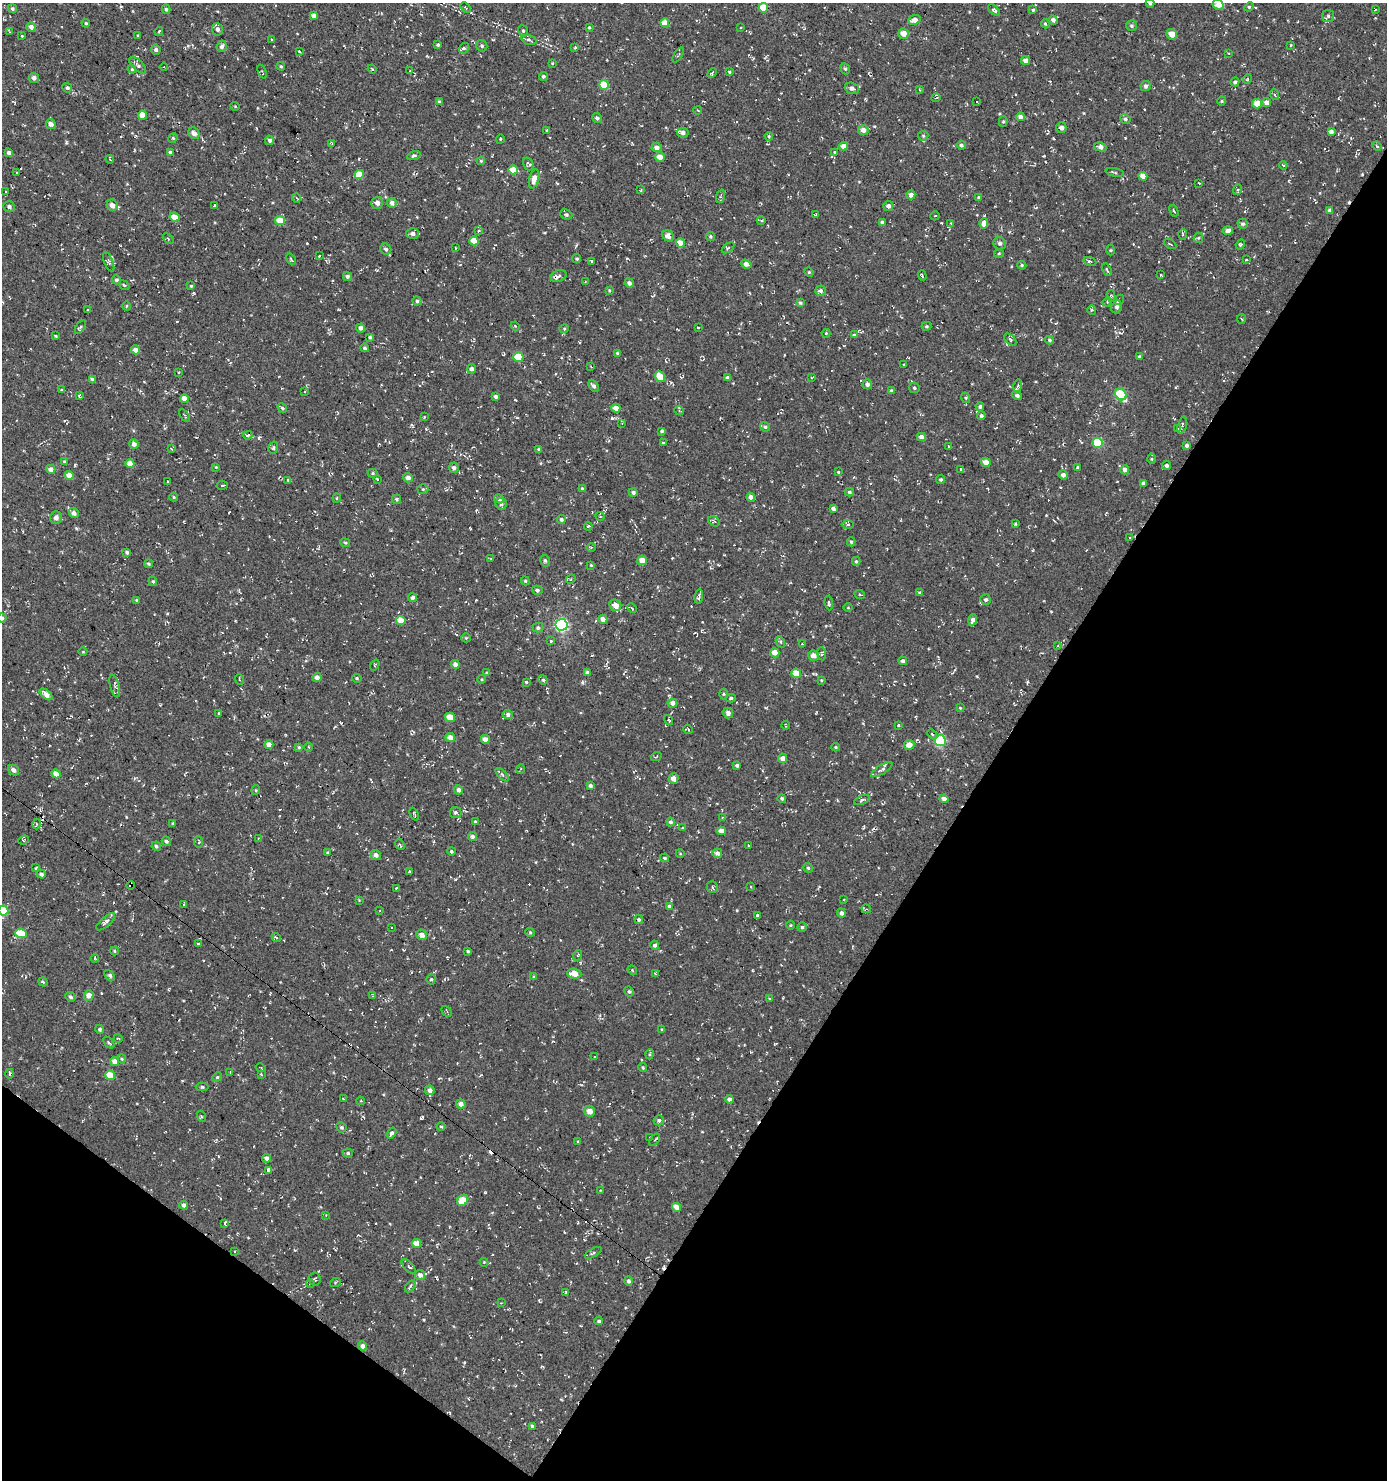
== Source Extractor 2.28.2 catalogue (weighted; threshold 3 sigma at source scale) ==
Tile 15 of 4 x 4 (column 3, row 4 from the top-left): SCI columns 3021-4405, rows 1-1478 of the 5972 x 5915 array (HDU 1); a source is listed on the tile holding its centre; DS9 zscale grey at full resolution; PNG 1389 x 1482 px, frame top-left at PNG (2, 3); each listed source drawn as its Kron ellipse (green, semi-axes under 4 px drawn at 4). Shown black and unused: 33% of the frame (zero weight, under 3 of 4 exposures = <1% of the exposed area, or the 3 px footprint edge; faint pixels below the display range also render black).
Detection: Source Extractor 2.28.2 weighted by HDU 2 'WHT'; one run over the whole footprint, this tile lists its part. Background 0.0031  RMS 0.0053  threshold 0.024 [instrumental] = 3 sigma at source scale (4.5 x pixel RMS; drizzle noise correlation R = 1.50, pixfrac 1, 0.0396/0.0396 arcsec/px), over >= 5 px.
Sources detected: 570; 34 cosmic-ray / hot-pixel residue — neither listed nor drawn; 3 inside a brighter listed object's ellipse — not listed separately; of the other 533, all 500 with FLUX_AUTO >= 0.393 (the completeness limit of this list) listed and drawn (33 fainter detections not listed), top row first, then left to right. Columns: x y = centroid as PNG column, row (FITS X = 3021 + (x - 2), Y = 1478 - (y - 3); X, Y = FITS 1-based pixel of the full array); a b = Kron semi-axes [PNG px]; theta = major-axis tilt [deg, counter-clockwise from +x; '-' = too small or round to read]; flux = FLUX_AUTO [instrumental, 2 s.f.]
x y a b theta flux
1150 3 4 4 - 0.65
1218 5 6 5 - 3
1249 7 5 4 - 0.67
12 8 5 4 - 0.96
465 8 6 4 -45 0.7
763 8 5 4 - 11
166 9 5 4 - 0.91
1376 9 3 2 - 0.48
994 10 7 4 -42 1.4
1033 10 4 4 - 0.7
314 16 4 4 - 2.3
1328 16 6 6 - 1.3
914 20 6 4 23 3.2
1053 20 5 4 - 1.5
86 23 4 3 - 0.63
665 23 4 4 - 5.7
1045 24 5 4 - 0.65
1132 26 5 5 - 1.1
31 27 5 4 - 2.4
589 27 4 4 - 0.57
741 28 3 2 - 0.43
217 29 6 5 - 1.8
523 31 6 4 -68 0.97
10 32 4 2 - 0.55
159 32 4 3 - 0.71
903 33 5 5 - 4
1172 34 5 5 - 4.1
22 36 3 3 - 0.77
138 36 3 2 - 0.77
272 40 3 2 - 0.48
529 40 8 4 -18 1.3
438 45 4 3 - 0.76
1291 45 4 2 - 0.4
222 46 5 5 - 1.7
482 46 6 5 - 0.97
464 48 5 5 - 1.1
575 48 4 3 - 0.5
156 50 5 5 - 1.1
299 52 4 3 - 0.65
1229 53 3 2 - 0.45
678 55 8 2 59 0.53
1025 61 4 4 - 3.2
552 63 3 3 - 0.44
138 65 11 5 -45 1.5
281 66 4 3 - 0.61
164 67 4 3 - 0.47
132 69 4 3 - 0.52
372 69 4 4 - 0.7
845 69 6 4 -66 0.84
410 71 4 3 - 0.52
262 72 7 3 -68 0.52
729 72 4 3 - 0.5
712 73 5 3 - 0.58
543 76 4 4 - 0.99
34 78 5 5 - 2
1247 79 5 3 - 0.48
1235 82 4 4 - 1.3
604 85 5 4 - 14
1146 86 5 5 - 1.5
67 88 5 4 - 1.1
852 88 7 5 -19 1.9
920 90 4 3 - 0.41
1275 95 5 3 - 0.58
936 98 5 3 - 0.51
1222 101 4 4 - 0.61
439 102 3 3 - 0.99
976 102 3 3 - 1.6
1266 102 4 4 - 2.7
1257 104 5 4 - 4.4
235 106 4 3 - 0.39
698 111 4 2 - 0.41
142 115 4 4 - 6
1020 117 4 4 - 2
597 118 5 4 - 1.2
1125 119 5 4 - 1.1
1003 122 5 4 - 0.7
51 124 5 4 - 2.6
1061 128 5 5 - 2.2
547 130 3 3 - 0.48
863 130 5 5 - 3
1331 132 4 3 - 2.1
194 133 6 5 - 2.8
683 133 6 5 - 2.3
769 136 4 3 - 0.59
923 136 5 5 - 0.66
173 138 5 4 - 0.75
500 139 4 3 - 0.47
270 140 5 4 - 1.3
332 144 3 2 - 0.44
961 145 4 4 - 1.3
843 146 4 4 - 3.3
1377 146 5 3 - 0.71
657 147 5 4 - 2.8
1100 147 6 4 -12 2.4
170 152 3 3 - 0.86
835 152 3 2 - 0.43
9 153 4 4 - 1.9
414 156 7 4 19 0.85
660 157 5 4 - 4.5
110 159 4 2 - 0.62
481 161 4 4 - 0.58
529 164 7 4 -60 1.2
1283 165 4 2 - 0.51
513 170 5 4 - 7.6
17 172 3 3 - 1
1115 172 9 3 -11 0.68
359 175 4 4 - 9.2
1143 176 4 4 - 4.6
534 179 9 5 75 4.5
1199 183 3 2 - 0.66
641 190 3 3 - 0.45
1237 190 5 3 - 0.54
6 192 3 2 - 0.48
911 195 4 4 - 2.5
721 196 7 4 72 0.83
979 197 4 2 - 0.46
296 198 4 3 - 0.53
377 203 6 6 - 2.6
392 203 5 5 - 2.3
112 205 6 5 - 3.1
214 206 4 3 - 0.93
888 206 5 5 - 2.1
9 207 6 5 - 1.4
1330 210 4 4 - 2
1174 211 6 2 -61 0.55
566 214 6 5 - 0.95
815 215 4 3 - 0.69
935 216 5 4 - 0.66
174 217 5 4 - 5.9
280 220 5 4 - 7.6
761 221 4 3 - 0.63
882 222 4 4 - 1.2
951 223 3 3 - 0.63
984 224 5 4 - 3.2
1243 224 5 5 - 1
1228 230 5 4 - 2.8
479 231 4 3 - 0.79
413 233 6 5 - 1.8
1183 234 5 3 - 0.72
668 236 6 5 - 2.8
710 236 4 4 - 0.74
1198 238 5 4 - 0.74
168 239 6 2 -43 0.51
474 241 4 4 - 7
680 243 5 4 - 5.5
1000 243 6 6 - 1.4
1170 244 7 2 -31 0.63
1240 244 5 3 - 0.9
455 248 3 2 - 0.51
728 248 7 3 36 0.73
386 249 6 5 - 1.1
1111 250 5 3 - 0.52
999 253 5 4 - 0.67
320 255 3 2 - 0.52
291 259 6 3 -55 0.58
577 259 4 4 - 0.79
1246 260 3 2 - 0.43
592 261 4 3 - 0.74
1090 261 6 3 -23 0.87
109 262 10 4 -68 1.2
746 264 5 4 - 2.9
1022 265 4 4 - 0.66
1107 270 7 3 -60 0.55
809 272 5 4 - 0.65
1161 275 3 3 - 0.64
347 276 4 4 - 1.3
559 276 8 5 20 1.6
922 276 5 2 - 0.87
116 280 4 4 - 1
585 282 3 2 - 0.4
629 283 5 4 - 1.7
124 285 6 3 -36 0.62
191 286 3 3 - 0.54
609 291 4 3 - 0.56
820 291 5 5 - 1.4
1111 296 6 4 -78 0.73
1119 300 5 4 - 0.86
417 301 4 4 - 0.91
1107 302 5 4 - 0.53
800 303 4 3 - 0.89
126 306 5 3 - 0.48
1117 307 7 5 67 1.9
88 310 4 3 - 0.51
1092 310 5 4 - 0.63
1241 319 5 3 - 0.58
515 326 5 3 - 0.52
926 326 5 4 - 0.66
81 327 8 4 58 0.95
698 327 3 2 - 0.44
361 328 4 4 - 2.2
564 329 4 4 - 0.58
826 333 4 4 - 0.55
854 335 4 4 - 0.9
56 336 4 3 - 0.58
370 337 3 3 - 0.76
1010 340 7 4 -44 0.91
1050 340 4 4 - 0.84
365 348 4 4 - 1.1
135 350 4 4 - 2.7
617 353 4 4 - 0.63
518 357 5 5 - 16
1139 357 3 3 - 0.95
904 364 3 2 - 0.43
591 367 4 2 - 0.45
472 369 5 4 - 1.8
179 372 3 2 - 0.47
660 377 5 4 - 8.6
728 378 4 4 - 1.9
811 378 4 2 - 0.45
92 379 3 3 - 0.77
867 384 5 4 - 1.9
593 386 6 4 -52 1.5
1018 386 6 3 80 0.83
914 388 5 5 - 0.98
62 390 3 3 - 0.49
891 390 4 4 - 0.59
305 391 3 2 - 0.41
1121 394 6 5 - 32
80 395 3 2 - 0.72
1017 395 5 4 - 1
496 396 4 4 - 1.1
184 398 4 4 - 4.5
966 398 5 3 - 0.63
980 406 4 4 - 0.98
282 408 5 4 - 0.75
616 408 4 4 - 4.1
679 411 5 3 - 0.53
185 416 7 2 -55 0.56
981 416 4 4 - 1.2
424 417 3 2 - 0.45
622 423 3 3 - 0.42
1182 425 9 4 75 0.99
765 427 5 4 - 0.81
1178 429 4 3 - 0.57
662 431 4 3 - 0.94
248 435 4 3 - 0.64
921 437 4 4 - 3.3
663 443 3 3 - 0.56
1098 443 5 5 - 26
134 444 4 4 - 2.6
1187 445 3 3 - 1.2
948 446 3 2 - 0.48
273 448 6 4 73 0.92
171 449 4 3 - 0.52
539 449 3 3 - 0.99
1152 459 5 3 - 0.58
64 461 4 3 - 0.55
986 462 5 4 - 3.8
130 464 4 4 - 6.3
1167 465 4 4 - 1.2
216 467 4 4 - 0.45
1077 467 3 3 - 0.5
454 468 5 4 - 1.8
51 469 5 4 - 2.3
961 469 4 3 - 16
1125 470 4 4 - 2.1
838 472 3 3 - 0.5
373 473 5 4 - 0.66
69 475 4 4 - 4.8
1063 475 5 4 - 1.8
408 478 5 4 - 2.3
377 479 3 3 - 0.71
941 479 5 4 - 0.8
288 480 4 3 - 0.56
168 482 4 2 - 0.52
1143 483 4 3 - 1
222 485 6 3 9 0.7
423 489 5 5 - 0.66
582 489 4 4 - 0.83
633 492 4 4 - 1.5
849 492 5 4 - 0.91
174 497 4 4 - 0.57
751 497 4 4 - 2.8
337 498 4 4 - 0.59
396 499 4 4 - 0.92
499 499 5 4 - 1.6
501 504 6 5 - 1.2
833 509 4 3 - 1.4
74 513 5 5 - 2.2
600 516 4 3 - 0.43
56 518 6 5 - 2.1
561 519 4 4 - 1.2
714 521 6 4 -30 0.82
848 524 6 4 1 1
1015 524 4 3 - 0.55
588 526 4 3 - 0.52
1130 538 3 2 - 0.41
851 542 4 4 - 0.74
345 543 5 3 - 0.62
591 547 5 3 - 0.53
127 552 4 3 - 1.1
491 558 4 2 - 0.42
642 560 5 4 - 5
545 561 6 4 -75 0.86
856 561 4 4 - 0.74
148 564 4 4 - 0.71
591 565 4 4 - 0.43
571 579 5 4 - 0.64
153 581 5 4 - 0.74
525 581 4 3 - 0.66
537 590 5 4 - 1.2
920 593 4 4 - 0.79
860 595 5 3 - 0.61
699 596 7 3 79 1.2
412 598 4 4 - 1.3
986 599 5 5 - 1.3
137 600 4 3 - 0.54
829 603 7 4 -84 1
615 605 6 5 - 4.4
848 607 5 3 - 0.41
632 608 5 3 - 0.6
2 618 5 4 - 1.1
603 619 4 4 - 2.8
973 620 5 4 - 2.3
401 621 5 4 - 6
561 625 6 6 - 89
538 628 5 5 - 1.2
466 638 5 4 - 0.58
551 641 4 3 - 1.1
780 642 6 4 -61 0.76
802 644 3 2 - 0.4
1057 646 4 2 - 0.39
83 652 4 3 - 0.4
775 653 5 4 - 4.7
822 654 7 4 -83 0.91
813 655 5 5 - 3.7
903 661 4 4 - 1.4
455 664 4 4 - 2.4
375 665 6 3 55 0.48
587 672 4 4 - 1.7
487 673 4 4 - 0.83
796 673 5 4 - 8.4
317 677 4 4 - 2.5
357 678 5 4 - 0.69
482 679 4 3 - 0.46
239 680 5 3 - 0.57
543 680 5 4 - 0.66
821 680 4 3 - 0.54
526 682 4 4 - 0.61
115 686 11 4 -75 1.3
46 694 7 4 -40 3.5
723 694 5 3 - 0.51
731 698 5 4 - 0.87
672 703 5 4 - 2.4
960 708 4 3 - 0.47
728 713 5 5 - 1.8
219 714 3 3 - 0.81
508 715 5 4 - 2.1
450 717 5 4 - 8.9
668 720 5 3 - 0.7
786 725 4 2 - 0.5
898 725 4 3 - 0.54
688 729 5 3 - 0.56
932 734 5 4 - 0.78
450 738 5 4 - 4
485 739 4 4 - 3.1
940 741 5 5 - 43
269 745 4 4 - 3.3
909 745 5 5 - 4
299 747 4 3 - 0.56
308 747 4 3 - 0.54
835 747 4 4 - 0.66
656 757 5 3 - 0.48
782 758 5 4 - 2.5
737 765 4 3 - 1.3
521 769 4 3 - 0.49
882 769 12 4 32 1.4
13 770 6 5 - 2.1
56 774 4 4 - 4.3
502 775 8 3 -45 1.1
673 778 5 5 - 3
590 786 4 3 - 1.2
256 790 5 3 - 0.43
459 790 4 4 - 1.9
782 798 4 4 - 0.87
944 799 4 4 - 2.1
862 800 8 4 20 1
455 812 6 5 - 1.1
414 814 7 3 -65 0.67
722 817 4 3 - 0.51
475 822 3 3 - 0.55
670 822 4 4 - 1.1
173 823 4 3 - 0.51
36 824 5 3 - 0.55
683 828 4 4 - 0.55
721 831 4 4 - 3.5
472 836 4 4 - 1.4
258 839 4 3 - 0.49
24 840 6 4 23 0.68
166 841 5 4 - 0.86
199 842 6 3 -85 0.58
400 844 5 3 - 0.74
748 845 3 2 - 0.42
156 846 5 4 - 0.86
451 851 4 3 - 0.84
327 853 3 3 - 0.56
680 853 4 3 - 0.41
717 853 5 4 - 2
376 855 5 5 - 2.1
665 858 4 3 - 0.78
36 868 3 3 - 0.67
808 868 5 4 - 0.77
410 871 3 3 - 0.47
41 874 5 4 - 1.4
131 885 4 3 - 0.77
712 887 6 5 - 0.79
751 887 3 2 - 0.44
397 888 4 2 - 0.78
359 900 4 4 - 0.42
844 900 2 2 - 0.4
184 905 3 3 - 1.3
669 906 4 4 - 0.83
866 909 5 4 - 0.64
3 911 5 4 - 13
379 911 3 2 - 0.42
841 913 4 4 - 1.6
757 915 3 3 - 0.88
639 919 5 4 - 1.3
106 922 12 4 42 1.7
791 925 4 3 - 0.44
392 927 3 3 - 1.6
802 927 5 4 - 0.95
530 932 4 4 - 0.62
21 933 6 4 -21 13
422 935 5 5 - 2.9
276 938 5 4 - 1.1
198 943 4 2 - 0.52
655 945 4 4 - 1.4
114 951 4 4 - 0.54
468 951 3 2 - 0.62
578 955 5 3 - 0.53
95 958 4 3 - 0.67
632 970 5 4 - 0.59
655 973 4 3 - 0.52
574 974 7 5 -5 6.3
110 975 6 4 -46 1.1
534 977 4 4 - 0.68
431 979 5 4 - 0.77
43 982 5 3 - 0.79
629 991 5 3 - 0.75
89 995 5 5 - 3.8
372 996 4 2 - 0.44
70 997 5 4 - 1.1
769 999 3 3 - 0.58
447 1011 6 3 -47 0.64
100 1029 5 4 - 0.99
662 1030 3 3 - 0.54
118 1038 4 3 - 0.47
109 1043 7 3 -47 0.63
650 1054 5 3 - 0.56
595 1057 2 2 - 0.51
122 1059 4 4 - 0.61
115 1061 5 4 - 3.3
643 1067 4 4 - 0.74
261 1068 5 3 - 0.4
230 1073 4 2 - 0.44
10 1074 5 3 - 0.87
261 1074 3 3 - 0.51
110 1075 5 4 - 10
217 1077 5 4 - 0.68
202 1087 6 4 -1 0.91
430 1090 5 4 - 2
343 1098 4 2 - 0.63
729 1099 4 4 - 1.6
360 1101 4 3 - 0.42
461 1104 5 4 - 2.6
590 1111 5 5 - 3.8
201 1116 5 3 - 0.5
659 1120 5 5 - 1.3
341 1127 5 5 - 1
441 1127 4 3 - 0.58
391 1133 6 4 55 1.3
650 1138 3 2 - 0.39
655 1140 7 4 53 0.79
578 1142 4 3 - 0.62
348 1153 5 4 - 0.87
266 1158 4 4 - 1.7
268 1170 4 3 - 7.7
601 1190 2 2 - 0.41
463 1200 6 5 - 11
184 1205 4 4 - 1.8
677 1207 5 4 - 5
326 1215 4 3 - 0.4
224 1223 3 3 - 21
417 1244 4 4 - 6.6
235 1252 3 2 - 0.44
593 1253 9 3 30 0.97
484 1262 4 4 - 0.46
409 1266 9 4 -46 1.2
420 1275 5 5 - 2.2
315 1279 6 6 - 1
629 1281 5 4 - 1.2
335 1283 5 3 - 0.62
310 1284 4 2 - 0.44
410 1286 7 4 54 2
566 1292 4 3 - 0.65
501 1303 2 2 - 0.4
599 1321 4 3 - 0.91
363 1346 4 4 - 2.2
532 1426 4 4 - 0.9
Overlapping masked pixels (flux is a lower limit): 3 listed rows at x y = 74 513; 131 885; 106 922
Isophote crosses this tile's border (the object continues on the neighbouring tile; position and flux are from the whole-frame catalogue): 3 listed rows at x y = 1150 3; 2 618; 3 911